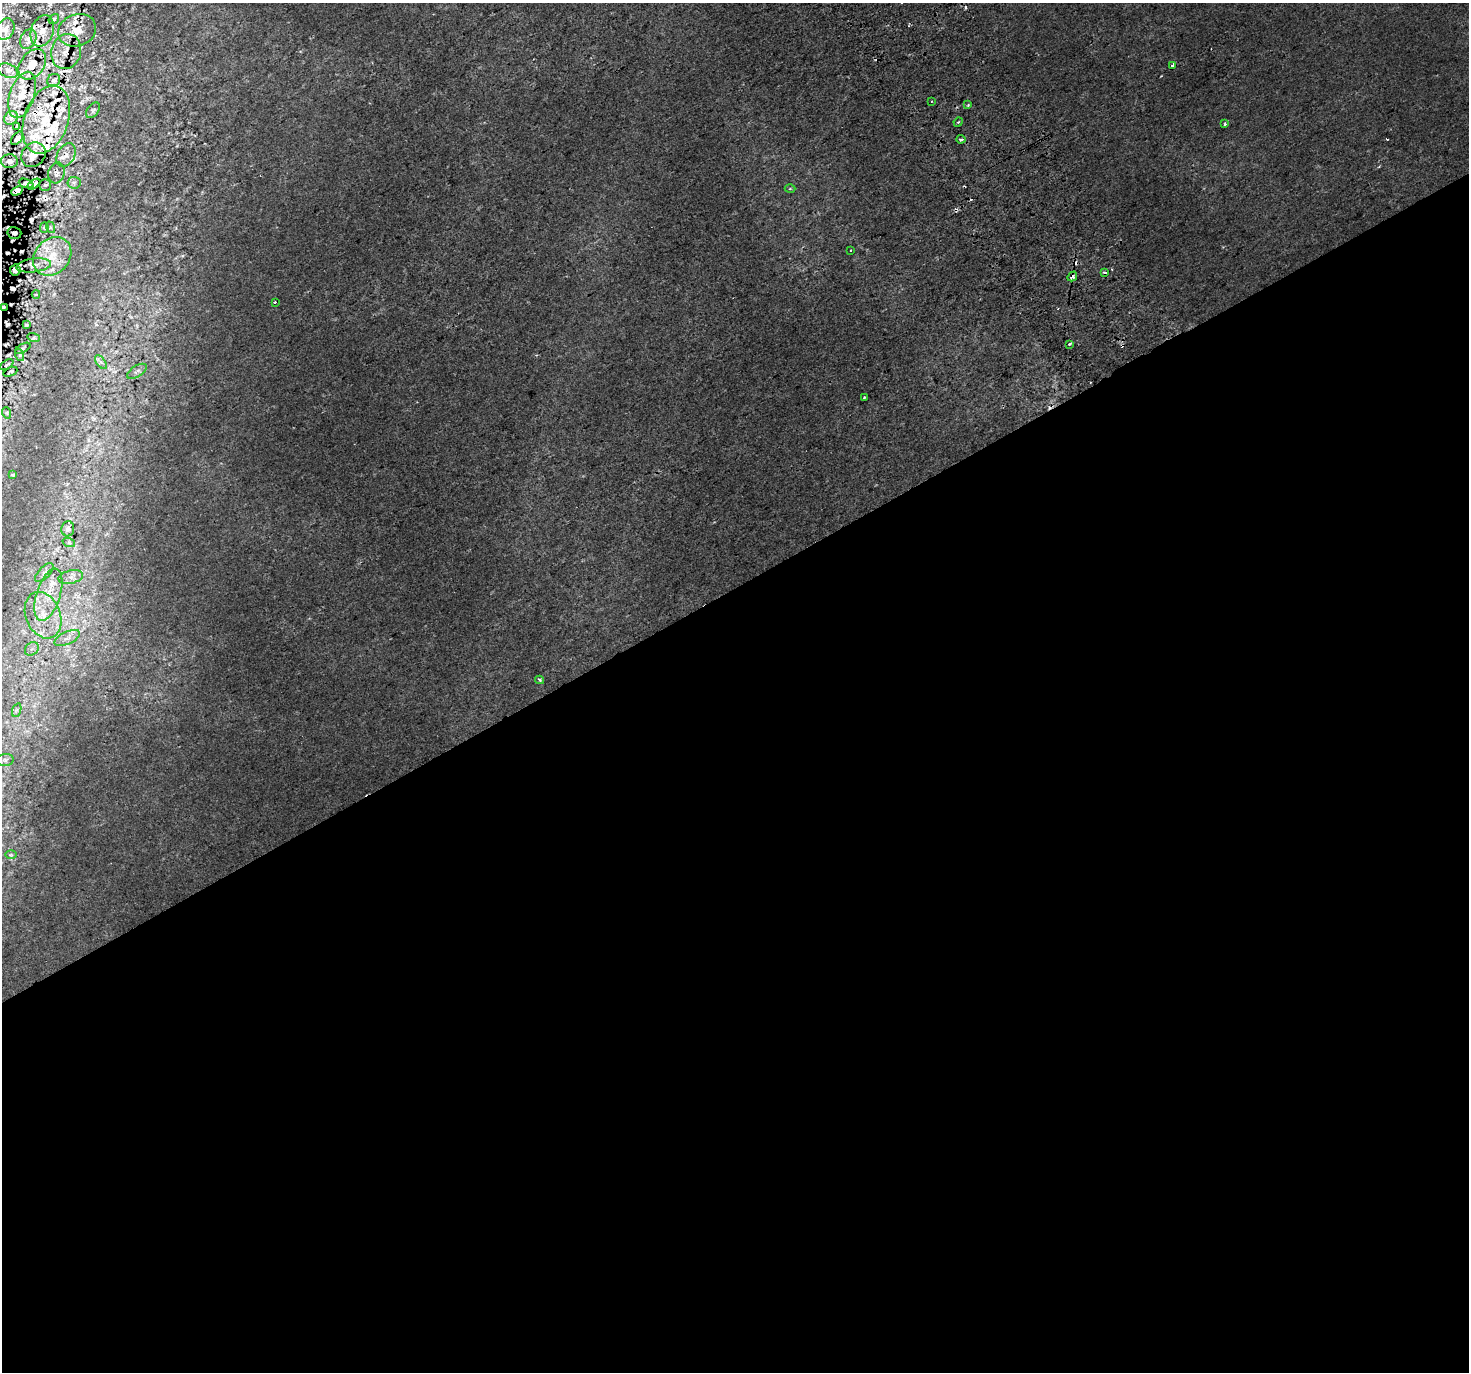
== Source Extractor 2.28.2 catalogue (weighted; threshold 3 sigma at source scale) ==
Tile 15 of 4 x 4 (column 3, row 4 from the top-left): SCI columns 2974-4440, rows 198-1567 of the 5943 x 5816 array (HDU 1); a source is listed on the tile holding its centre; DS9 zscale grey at full resolution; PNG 1471 x 1374 px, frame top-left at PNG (2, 3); each listed source drawn as its Kron ellipse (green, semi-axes under 4 px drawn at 4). Shown black and unused: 57% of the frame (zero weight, under 2 of 3 exposures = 3% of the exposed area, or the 3 px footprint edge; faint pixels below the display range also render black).
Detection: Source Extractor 2.28.2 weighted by HDU 2 'WHT'; one run over the whole footprint, this tile lists its part. Background 0.00151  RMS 0.0029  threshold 0.013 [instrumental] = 3 sigma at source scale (4.5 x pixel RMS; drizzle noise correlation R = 1.50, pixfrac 1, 0.0396/0.0396 arcsec/px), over >= 5 px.
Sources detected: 109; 21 cosmic-ray / hot-pixel residue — neither listed nor drawn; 21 inside a brighter listed object's ellipse — not listed separately; the other 67 listed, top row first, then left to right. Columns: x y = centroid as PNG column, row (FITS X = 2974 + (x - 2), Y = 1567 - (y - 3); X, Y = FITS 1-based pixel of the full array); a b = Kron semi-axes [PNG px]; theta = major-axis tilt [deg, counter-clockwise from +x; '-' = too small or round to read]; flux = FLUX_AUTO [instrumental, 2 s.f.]
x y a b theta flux
54 19 5 4 - 1
5 29 11 8 62 1.7
77 30 19 16 22 6.5
42 31 16 11 70 3.8
28 39 10 7 64 1.4
66 52 18 15 74 4.5
32 64 17 11 54 3.6
1173 65 3 3 - 1.7
8 71 10 6 -21 0.99
54 80 7 6 - 0.69
22 95 24 12 72 4.2
932 101 3 2 - 0.2
968 105 4 4 - 0.29
93 110 9 5 54 0.63
11 118 7 6 - 1
46 120 35 22 71 13
958 122 5 4 - 0.47
1225 124 4 3 - 0.38
17 127 3 2 - 0.3
17 138 8 4 51 0.84
961 139 4 3 - 1.1
33 155 13 11 46 2.2
66 155 12 8 60 1.9
9 161 8 7 - 1.1
56 173 10 8 74 1.3
26 183 8 4 -18 0.64
74 183 6 6 - 0.78
34 184 7 4 34 0.94
45 185 5 5 - 0.47
790 188 5 3 - 0.32
17 191 6 4 29 0.96
50 227 6 4 -72 0.38
44 228 5 4 - 0.45
14 233 7 6 - 0.88
850 250 3 2 - 0.32
52 256 21 17 45 8
34 265 17 7 8 1.9
15 270 5 5 - 1.2
1105 272 3 3 - 1.5
1072 276 5 3 - 1.9
36 294 4 2 - 0.25
275 302 3 3 - 1.1
3 307 3 3 - 0.36
26 325 3 2 - 0.29
34 338 6 4 -18 0.41
1069 344 3 3 - 0.86
23 348 8 3 29 0.39
20 355 6 4 -71 0.42
101 362 8 4 -52 0.73
7 365 7 2 34 0.36
137 371 11 5 32 0.89
10 372 7 4 24 0.53
865 397 3 3 - 0.52
7 413 6 3 -71 0.38
13 475 4 3 - 0.52
68 529 7 6 - 0.87
69 543 6 4 -19 0.46
44 573 12 5 47 1.2
71 577 12 6 13 1.6
48 595 27 12 72 6.9
43 615 24 17 -68 8.9
67 638 14 6 25 1.7
32 649 8 6 45 0.96
540 680 4 3 - 0.53
17 710 7 4 70 0.57
5 760 8 6 5 0.75
11 855 5 3 - 0.33
Overlapping masked pixels (flux is a lower limit): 12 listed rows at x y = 77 30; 42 31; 66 52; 32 64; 46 120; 66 155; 34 184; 17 191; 14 233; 15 270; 1072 276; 3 307
Unlisted compact peaks at least as high as the median listed source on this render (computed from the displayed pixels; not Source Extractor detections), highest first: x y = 182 256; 1379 166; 300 51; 96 324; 177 146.